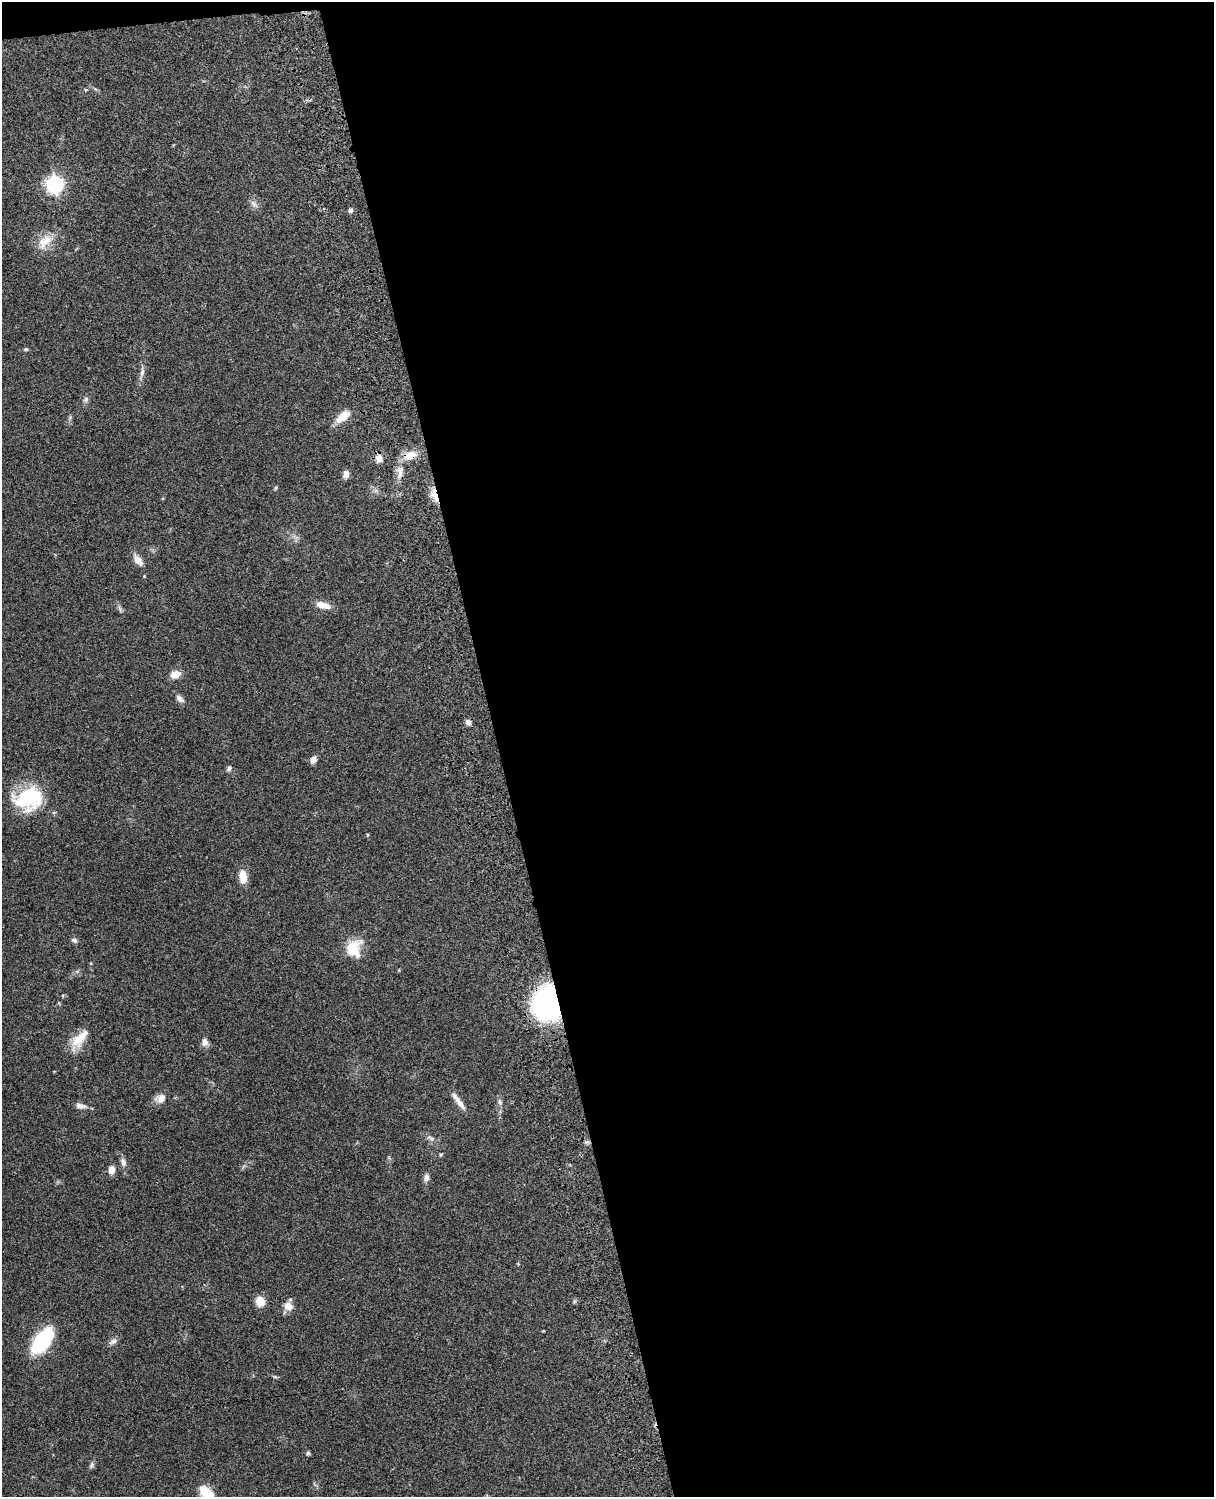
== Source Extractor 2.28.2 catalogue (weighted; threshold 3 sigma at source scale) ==
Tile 4 of 4 x 3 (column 4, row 1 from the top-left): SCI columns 3754-4965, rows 3153-4647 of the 5085 x 4924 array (HDU 1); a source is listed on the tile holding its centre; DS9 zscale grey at full resolution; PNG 1216 x 1499 px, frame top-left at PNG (2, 2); no overlay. Shown black and unused: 60% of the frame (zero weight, under 3 of 4 exposures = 6% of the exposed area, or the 3 px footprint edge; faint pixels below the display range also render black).
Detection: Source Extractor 2.28.2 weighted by HDU 2 'WHT'; one run over the whole footprint, this tile lists its part. Background 0.104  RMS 0.0065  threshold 0.0294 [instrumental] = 3 sigma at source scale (4.5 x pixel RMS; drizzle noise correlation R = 1.50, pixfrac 1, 0.05/0.05 arcsec/px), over >= 5 px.
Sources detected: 48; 1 cosmic-ray / hot-pixel residue — not listed; the other 47 listed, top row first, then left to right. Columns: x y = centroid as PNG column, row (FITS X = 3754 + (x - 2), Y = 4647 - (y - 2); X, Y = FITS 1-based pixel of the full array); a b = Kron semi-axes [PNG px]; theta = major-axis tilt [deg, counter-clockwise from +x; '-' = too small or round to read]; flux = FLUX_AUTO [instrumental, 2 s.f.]
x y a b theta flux
86 90 5 3 - 0.69
55 184 7 7 - 220
254 204 12 6 -56 2.6
350 210 6 5 - 1.7
45 241 26 14 48 11
26 349 6 4 14 0.94
142 373 13 5 73 2.6
86 399 8 6 58 1.8
343 416 18 9 40 10
410 455 14 10 9 8.8
379 458 11 9 -79 4
400 472 23 8 80 7.4
346 474 10 7 73 2.7
276 488 5 4 - 0.79
434 495 21 7 -70 6.7
138 560 17 8 -53 5.1
144 576 4 3 - 0.51
323 605 19 8 -15 6.4
120 609 9 4 -71 1.4
175 674 11 8 26 6.5
180 699 12 7 -38 2.8
313 760 8 6 70 3.3
229 768 7 5 71 1.8
28 798 29 23 19 46
243 876 14 8 -84 8.3
74 940 8 6 -23 1.8
353 948 20 17 80 17
549 1003 21 18 -82 180
79 1039 30 11 51 13
205 1042 10 9 - 3.1
161 1098 13 10 19 5
458 1101 26 6 -53 5.4
500 1102 10 5 -76 1.9
80 1106 12 6 -4 3.4
430 1138 13 4 -33 2.1
586 1142 6 5 - 1.2
123 1162 11 7 -78 2.8
111 1170 8 5 80 5.9
426 1178 9 7 82 2.5
260 1301 11 9 -73 7.7
288 1306 10 8 -36 6
42 1340 29 14 54 41
113 1341 12 7 32 2.4
275 1377 6 4 -18 0.87
308 1453 5 5 - 1.1
91 1465 9 6 62 1.6
207 1493 22 13 -51 16
Overlapping masked pixels (flux is a lower limit): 4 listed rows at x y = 410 455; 400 472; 434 495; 549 1003
Isophote crosses this tile's border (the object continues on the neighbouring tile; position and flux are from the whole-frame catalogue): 1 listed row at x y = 207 1493